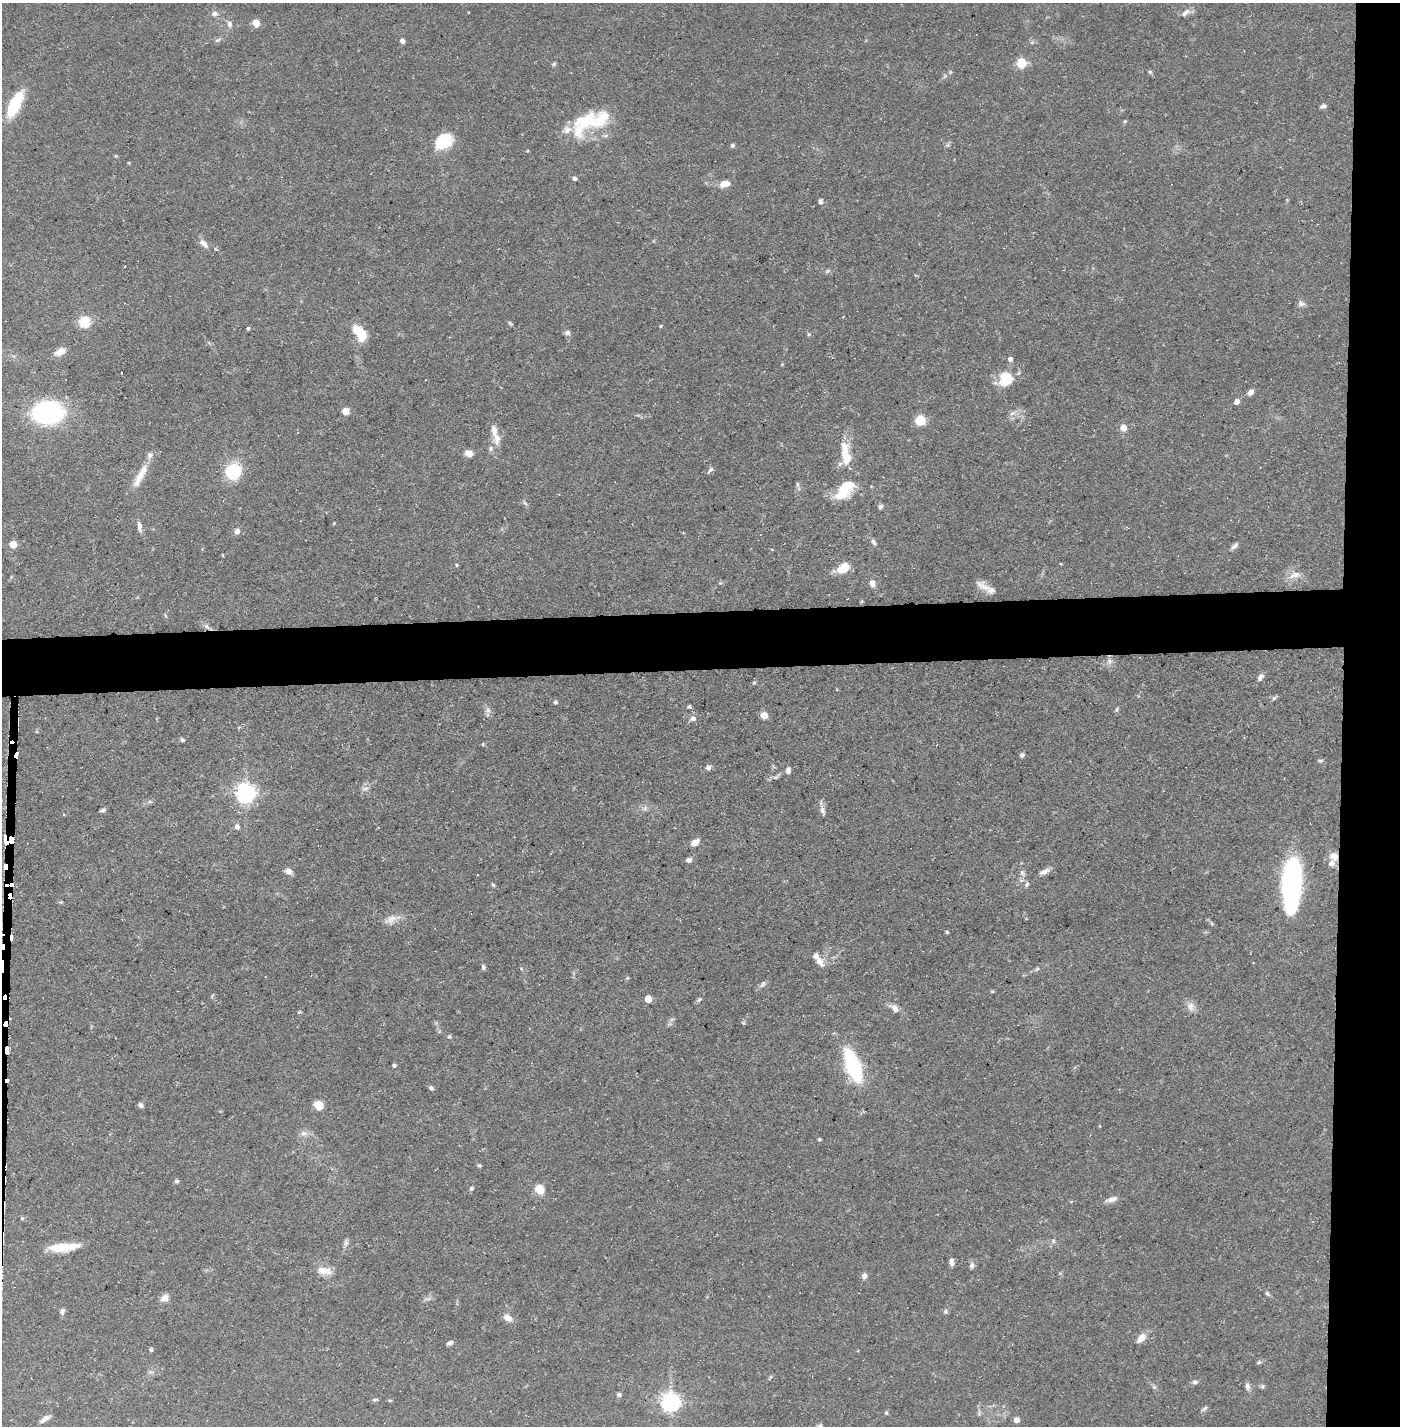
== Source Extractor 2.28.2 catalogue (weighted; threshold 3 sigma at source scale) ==
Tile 6 of 3 x 3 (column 3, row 2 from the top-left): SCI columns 2822-4219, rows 1425-2848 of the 4245 x 4272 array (HDU 1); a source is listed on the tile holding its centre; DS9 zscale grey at full resolution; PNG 1402 x 1428 px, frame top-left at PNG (2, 3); no overlay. Shown black and unused: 8% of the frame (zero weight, under 3 of 5 exposures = <1% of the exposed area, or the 3 px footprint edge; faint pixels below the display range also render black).
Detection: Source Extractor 2.28.2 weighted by HDU 2 'WHT'; one run over the whole footprint, this tile lists its part. Background 0.0684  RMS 0.0041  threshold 0.0186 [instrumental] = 3 sigma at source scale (4.5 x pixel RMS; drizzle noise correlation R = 1.50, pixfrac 1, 0.05/0.05 arcsec/px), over >= 5 px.
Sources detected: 163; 6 cosmic-ray / hot-pixel residue — not listed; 10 inside a brighter listed object's ellipse — not listed separately; the other 147 listed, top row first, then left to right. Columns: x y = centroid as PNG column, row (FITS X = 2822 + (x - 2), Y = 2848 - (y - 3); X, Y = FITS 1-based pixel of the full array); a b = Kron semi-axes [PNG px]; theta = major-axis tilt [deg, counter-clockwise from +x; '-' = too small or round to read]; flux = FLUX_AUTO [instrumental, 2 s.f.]
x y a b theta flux
1185 12 14 6 42 2
214 14 9 7 15 1.7
256 23 5 5 - 7
229 24 9 7 -77 1.5
217 40 9 3 22 0.77
402 41 5 4 - 2.1
1021 63 5 5 - 26
554 64 6 5 - 0.64
1150 72 5 5 - 0.77
15 104 32 12 64 16
1323 106 7 5 10 1
588 121 57 17 46 18
1125 121 5 4 - 0.49
443 142 21 15 36 13
732 145 5 5 - 0.76
116 156 5 3 - 0.39
575 178 5 4 - 1.1
724 184 11 6 16 4.5
820 201 7 6 - 0.93
204 243 14 7 -43 2.2
125 267 3 2 - 0.36
827 271 6 4 18 0.63
1301 304 9 7 -12 1.4
84 322 5 5 - 39
660 326 5 3 - 0.41
248 328 4 3 - 0.7
567 333 7 6 - 1.2
362 335 17 10 -89 6.7
60 352 13 8 28 3.4
1010 359 5 5 - 1.3
1006 379 16 15 - 11
1250 392 7 5 45 2.1
1237 401 6 5 - 1.8
345 411 5 5 - 9.5
48 413 25 19 3 59
1012 413 8 6 22 1.5
920 420 5 5 - 32
1123 428 5 5 - 5.7
497 438 17 9 -86 3.8
469 453 9 7 -23 3
846 454 37 11 -79 10
710 470 11 4 50 1
233 471 17 17 - 16
141 474 29 9 60 7.1
797 484 7 4 -72 0.71
844 490 28 13 49 13
880 507 6 5 - 1
334 523 4 3 - 0.34
139 526 14 5 -82 1.8
237 531 6 6 - 2.1
874 542 9 5 -58 1.1
13 544 5 5 - 9.3
1235 546 12 5 42 1.3
456 565 5 3 - 0.41
843 568 11 7 35 11
1295 575 17 8 22 3.3
872 583 8 6 -75 2.3
983 586 21 9 -31 3.5
206 626 7 6 - 1.2
1109 661 7 6 - 1.4
1260 677 10 6 57 1.5
754 682 6 4 1 0.45
1274 698 6 5 - 0.71
555 702 5 4 - 0.7
689 707 6 3 7 0.57
1117 709 7 4 89 0.63
488 710 10 6 -71 1.5
764 715 5 5 - 7.2
693 718 8 7 - 1.5
182 740 5 5 - 0.69
483 744 5 3 - 0.33
1022 755 6 5 - 0.9
1320 760 7 3 8 0.61
708 767 6 6 - 1.3
788 770 8 6 85 1.4
775 777 9 5 21 1.1
365 788 8 5 18 1.2
245 793 7 6 - 230
103 810 7 4 18 0.88
822 810 9 7 -79 1.6
237 827 6 6 - 1.5
11 840 7 5 -78 1900
6 842 19 8 -75 1100
695 842 9 6 35 3
1334 856 12 9 -11 3.4
689 860 6 5 - 1.6
5 866 5 4 - 280
289 872 8 7 - 2.1
1022 872 7 5 -49 1
1044 872 14 5 27 2
1027 884 7 5 61 0.84
1292 884 45 14 87 100
493 885 6 4 -45 0.57
391 919 15 10 32 3.5
947 932 5 3 - 0.43
2 946 6 3 -88 240
819 962 13 8 -56 3.2
483 967 7 5 -89 0.88
1037 969 6 4 18 0.63
627 978 5 4 - 0.48
763 984 11 5 56 1.2
992 991 6 3 -18 0.44
648 999 5 5 - 9.5
699 999 7 5 48 0.81
1191 1007 13 8 -84 2.5
895 1008 11 7 -49 2.2
449 1036 5 4 - 0.6
7 1050 8 4 90 350
394 1065 4 4 - 0.89
853 1066 25 10 -69 47
431 1088 7 5 -45 0.99
140 1105 6 5 - 1.2
319 1105 9 8 - 5.1
304 1133 9 6 0 1.7
819 1139 4 3 - 0.6
479 1165 5 5 - 0.57
176 1181 6 4 0 0.77
471 1188 6 5 - 0.67
539 1189 13 11 -54 4.6
1112 1199 13 7 18 2.3
1053 1241 6 4 -89 0.64
346 1243 8 6 89 1.2
64 1247 31 8 6 12
952 1262 9 5 -84 1.5
972 1266 7 6 - 1.2
324 1271 21 10 -6 4.4
864 1276 8 7 - 1.4
1267 1293 6 5 - 0.82
164 1298 9 8 - 2.8
62 1312 8 5 75 1.2
945 1312 6 5 - 0.8
507 1318 9 6 -20 3.6
1141 1338 14 8 49 3.1
450 1343 8 5 23 1.1
151 1350 4 4 - 0.84
1259 1362 6 5 - 0.71
1195 1382 7 5 2 1
1247 1386 10 6 -75 1.3
1154 1387 7 4 -19 0.67
619 1395 6 5 - 0.96
374 1400 6 4 18 0.6
670 1402 7 6 - 210
1204 1409 11 3 37 0.76
886 1413 5 4 - 0.63
45 1419 11 5 38 2.2
1016 1420 5 5 - 2.4
820 1426 6 6 - 0.89
Overlapping masked pixels (flux is a lower limit): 6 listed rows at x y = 11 840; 6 842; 1334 856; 5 866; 2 946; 7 1050
Isophote crosses this tile's border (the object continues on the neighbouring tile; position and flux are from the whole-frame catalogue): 2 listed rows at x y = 2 946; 820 1426